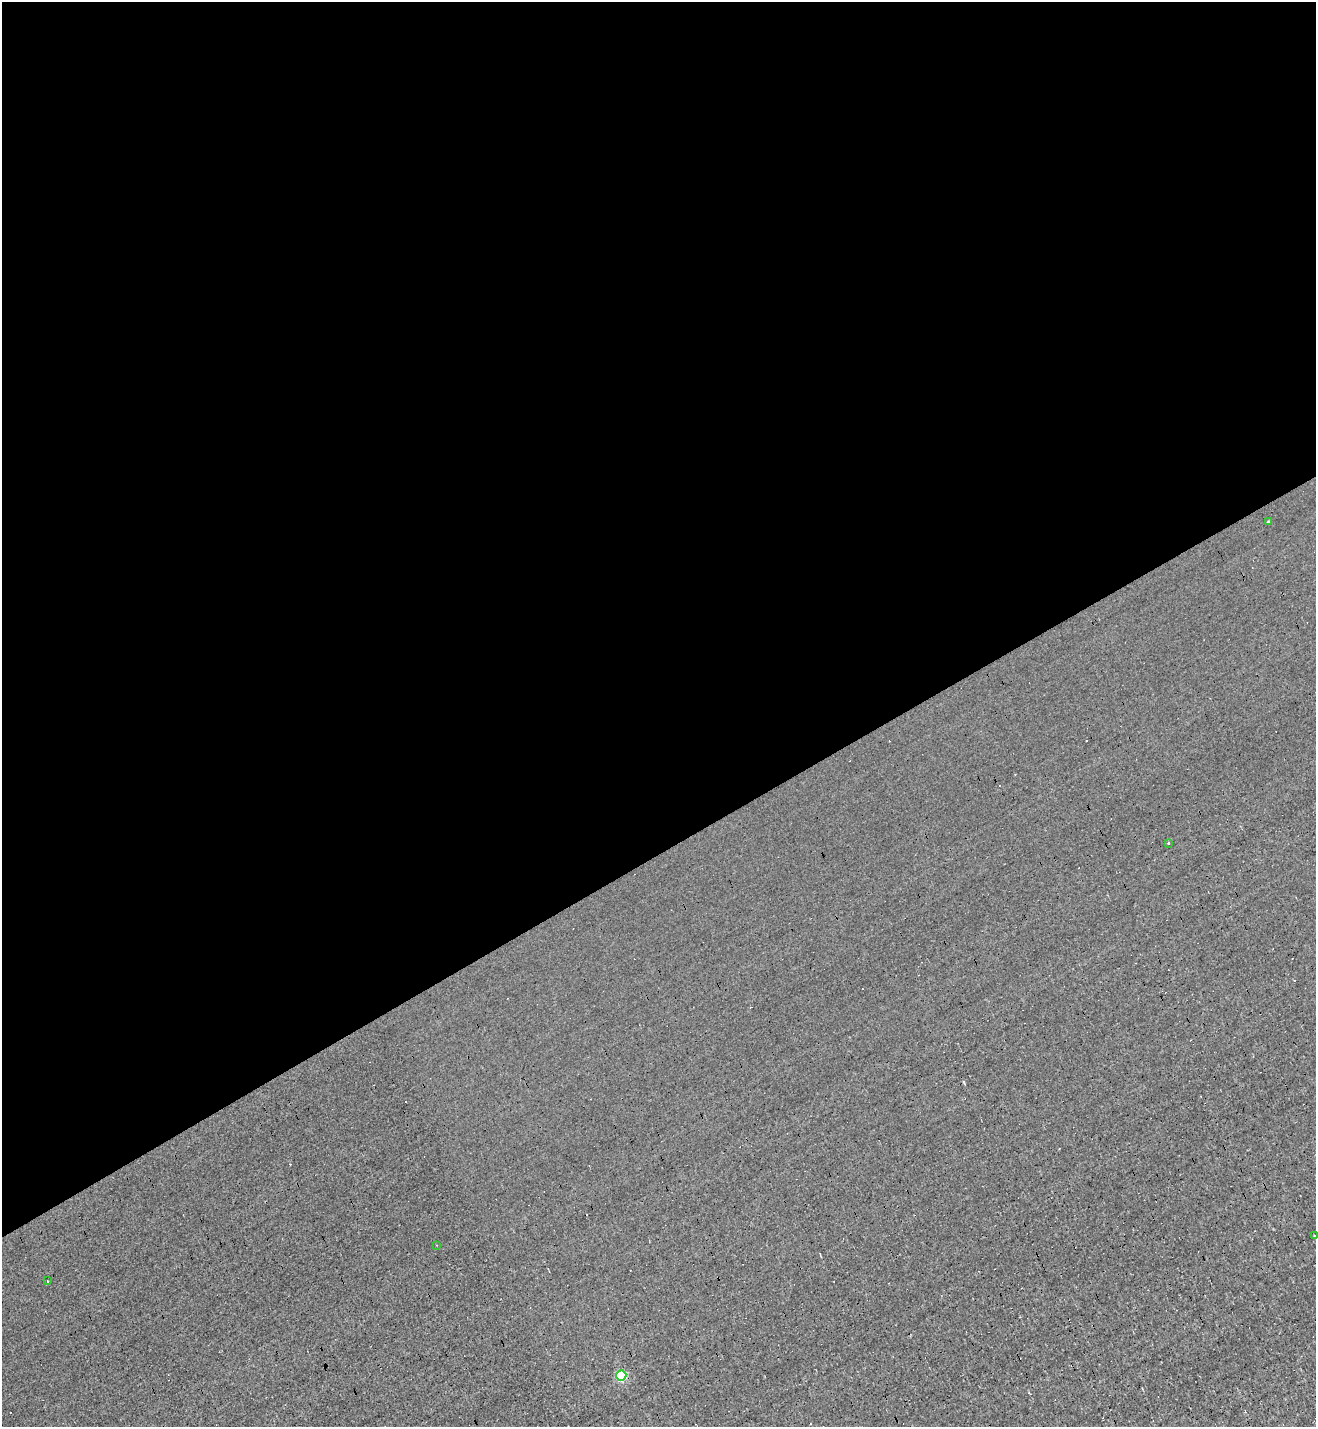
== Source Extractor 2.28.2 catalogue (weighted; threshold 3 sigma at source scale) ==
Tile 2 of 4 x 4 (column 2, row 1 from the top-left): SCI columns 1597-2910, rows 4277-5701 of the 5685 x 5701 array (HDU 1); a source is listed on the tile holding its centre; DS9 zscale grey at full resolution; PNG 1318 x 1429 px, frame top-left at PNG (2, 2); each listed source drawn as its Kron ellipse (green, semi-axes under 4 px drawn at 4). Shown black and unused: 60% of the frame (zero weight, under 3 of 4 exposures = <1% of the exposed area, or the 3 px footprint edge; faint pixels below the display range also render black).
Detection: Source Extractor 2.28.2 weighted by HDU 2 'WHT'; one run over the whole footprint, this tile lists its part. Background 0.00267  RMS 0.039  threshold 0.177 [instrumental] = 3 sigma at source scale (4.5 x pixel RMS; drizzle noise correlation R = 1.50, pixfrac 1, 0.05/0.05 arcsec/px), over >= 5 px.
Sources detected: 11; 5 cosmic-ray / hot-pixel residue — neither listed nor drawn; the other 6 listed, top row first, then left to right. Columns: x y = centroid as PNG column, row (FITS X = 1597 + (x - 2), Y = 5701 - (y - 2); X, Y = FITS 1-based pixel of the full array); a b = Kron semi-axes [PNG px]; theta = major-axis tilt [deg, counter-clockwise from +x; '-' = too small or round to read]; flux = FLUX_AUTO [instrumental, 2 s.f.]
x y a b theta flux
1268 522 3 3 - 5.2
1169 843 3 3 - 14
1314 1236 3 3 - 23
436 1245 3 2 - 2.2
47 1281 3 2 - 5.6
621 1375 5 5 - 230
Isophote crosses this tile's border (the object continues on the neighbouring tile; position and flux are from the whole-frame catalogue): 1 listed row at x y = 1314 1236